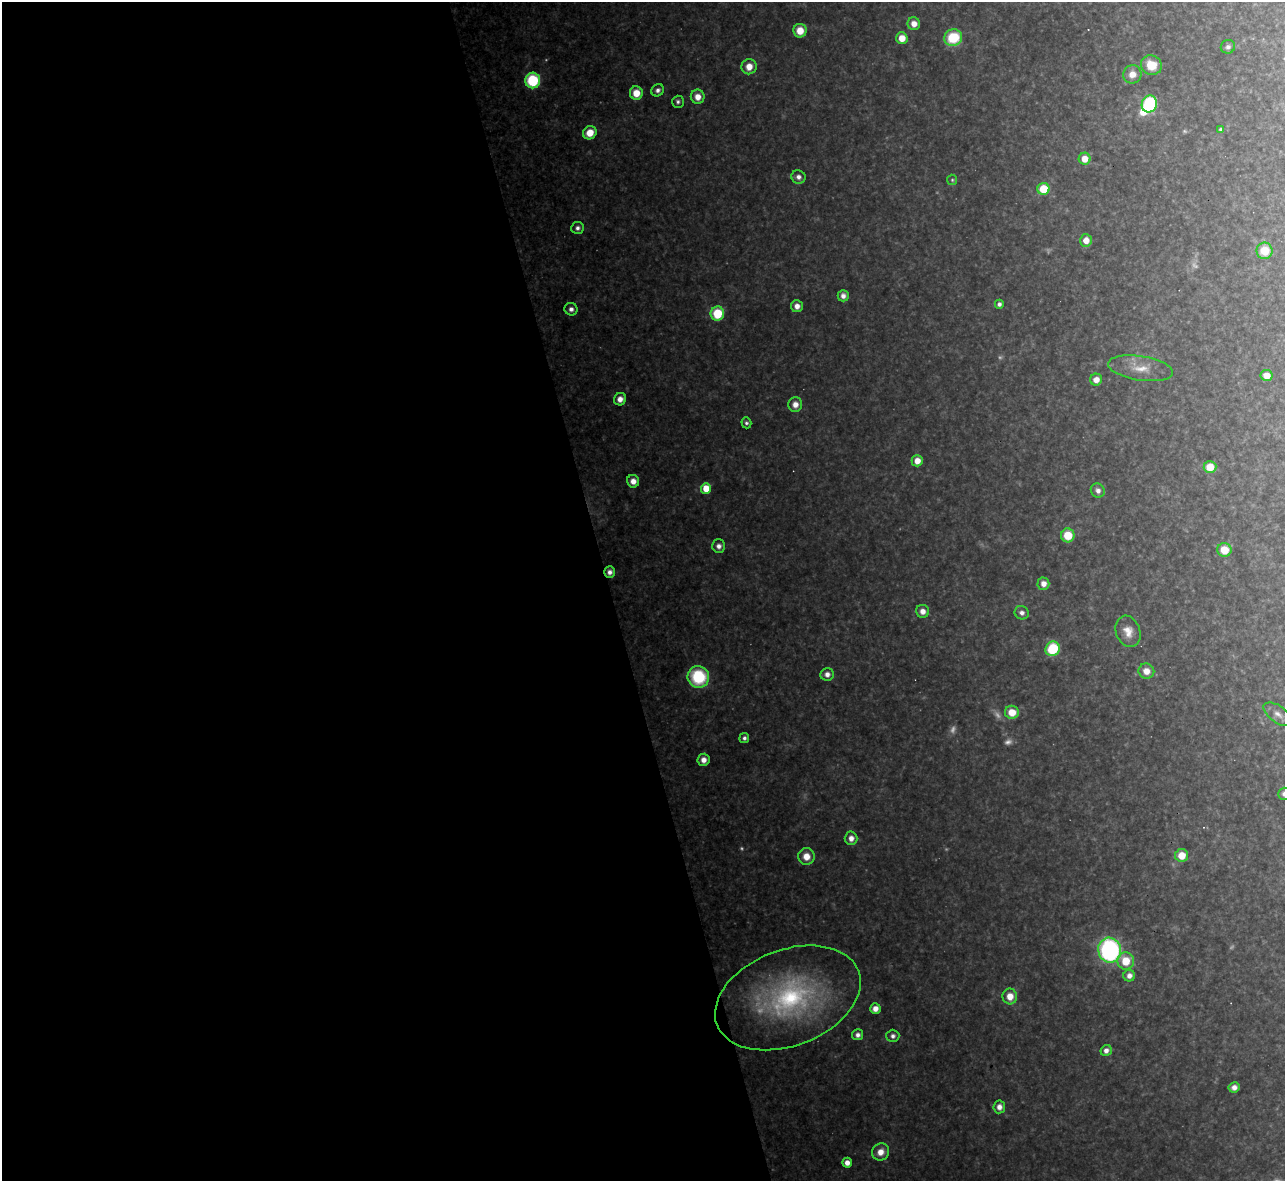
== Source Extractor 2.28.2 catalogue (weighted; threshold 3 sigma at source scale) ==
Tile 9 of 4 x 4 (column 1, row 3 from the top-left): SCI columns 1-1283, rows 1320-2498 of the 5133 x 5115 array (HDU 1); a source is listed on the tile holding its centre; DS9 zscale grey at full resolution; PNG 1287 x 1183 px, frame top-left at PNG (2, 2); each listed source drawn as its Kron ellipse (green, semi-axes under 4 px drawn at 4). Shown black and unused: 47% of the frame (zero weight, under 3 of 4 exposures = <1% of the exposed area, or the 3 px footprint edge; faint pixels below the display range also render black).
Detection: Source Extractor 2.28.2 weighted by HDU 2 'WHT'; one run over the whole footprint, this tile lists its part. Background 0.325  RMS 0.019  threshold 0.0868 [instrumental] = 3 sigma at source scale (4.5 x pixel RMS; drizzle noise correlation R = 1.50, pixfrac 1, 0.05/0.05 arcsec/px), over >= 5 px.
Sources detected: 84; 10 too faint to see at this stretch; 1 inside a brighter object's white glare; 1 cosmic-ray / hot-pixel residue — neither listed nor drawn; the other 72 listed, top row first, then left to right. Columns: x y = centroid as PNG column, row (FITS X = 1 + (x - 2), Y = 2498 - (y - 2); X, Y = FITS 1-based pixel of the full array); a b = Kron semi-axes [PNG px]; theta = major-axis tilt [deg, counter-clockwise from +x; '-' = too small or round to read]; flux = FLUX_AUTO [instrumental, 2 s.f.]
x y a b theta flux
914 24 6 6 - 19
800 31 7 6 - 32
902 38 6 6 - 29
953 38 9 8 - 97
1228 47 7 6 - 7.5
1151 65 10 9 - 46
749 67 8 7 - 23
1132 74 9 9 - 22
533 80 8 7 - 140
658 90 6 5 - 8.2
636 93 6 6 - 35
698 97 7 7 - 22
678 102 6 6 - 5.2
1149 104 8 7 - 210
1221 130 4 4 - 4.6
590 133 7 6 - 37
1085 159 6 6 - 27
798 177 7 6 - 11
952 180 5 5 - 3
1043 189 6 6 - 68
577 228 6 6 - 8.1
1086 240 6 6 - 21
1265 251 8 8 - 45
843 296 5 5 - 12
999 304 4 4 - 6.6
797 306 6 6 - 15
571 309 6 6 - 9.6
717 314 7 7 - 81
1140 368 33 12 -9 41
1267 375 6 5 - 22
1096 380 6 6 - 17
620 399 6 6 - 16
795 404 7 7 - 18
746 423 5 5 - 4.7
917 461 5 5 - 24
1210 467 6 6 - 39
633 481 6 6 - 18
706 488 5 5 - 44
1098 490 7 6 - 10
1068 535 7 6 - 52
719 546 7 6 - 11
1224 550 7 7 - 39
610 572 5 5 - 9.7
1043 584 6 6 - 15
923 611 6 6 - 16
1022 613 7 6 - 10
1128 631 16 12 -71 26
1053 649 7 7 - 100
1146 671 8 7 - 21
827 674 7 6 - 12
698 677 11 10 - 140
1012 712 7 6 - 36
1278 714 16 8 -35 16
744 738 5 5 - 6
704 760 6 6 - 16
1284 794 6 6 - 9.2
851 838 7 6 - 14
1182 855 6 6 - 36
806 856 8 8 - 26
1110 950 12 11 - 400
1126 961 8 8 - 46
1129 976 6 6 - 13
1010 996 8 7 - 26
788 998 76 48 21 440
875 1009 5 5 - 16
858 1035 5 5 - 9.2
893 1036 6 6 - 7.8
1106 1050 6 5 - 10
1234 1087 5 5 - 12
999 1107 6 6 - 14
880 1152 9 8 - 24
847 1163 5 5 - 15
Overlapping masked pixels (flux is a lower limit): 1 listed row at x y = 610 572
Isophote crosses this tile's border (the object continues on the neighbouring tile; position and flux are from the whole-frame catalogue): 1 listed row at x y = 1284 794